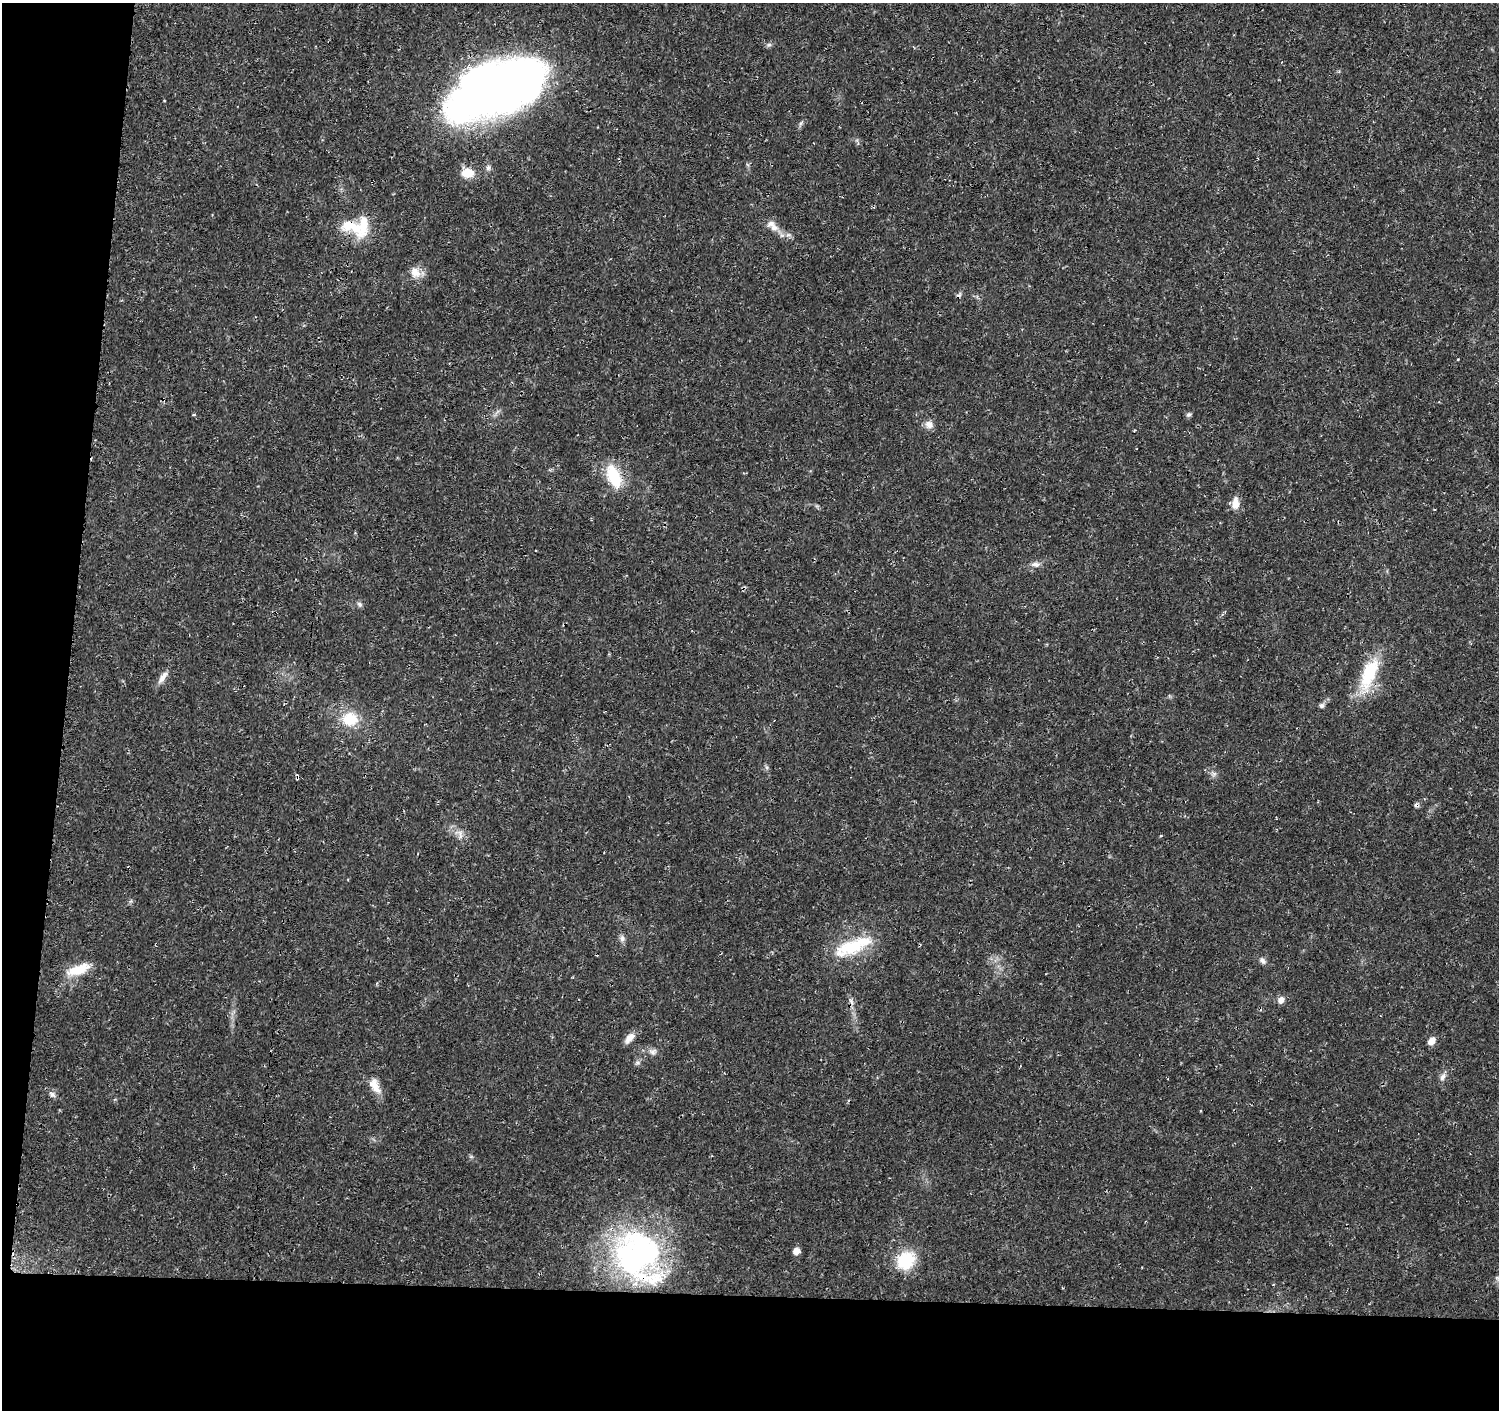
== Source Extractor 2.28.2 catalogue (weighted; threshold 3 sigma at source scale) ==
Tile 7 of 3 x 3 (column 1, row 3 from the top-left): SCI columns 3-1499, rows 230-1637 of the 4502 x 4733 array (HDU 1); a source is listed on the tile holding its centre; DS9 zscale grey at full resolution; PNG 1501 x 1412 px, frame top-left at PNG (2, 3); no overlay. Shown black and unused: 12% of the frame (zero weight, under 3 of 4 exposures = <1% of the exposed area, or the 3 px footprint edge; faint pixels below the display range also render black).
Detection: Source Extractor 2.28.2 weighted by HDU 2 'WHT'; one run over the whole footprint, this tile lists its part. Background 0.025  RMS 0.0028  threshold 0.0125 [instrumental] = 3 sigma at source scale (4.5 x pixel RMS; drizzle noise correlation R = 1.50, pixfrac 1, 0.0396/0.0396 arcsec/px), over >= 5 px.
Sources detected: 42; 1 inside a brighter object's white glare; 3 cosmic-ray / hot-pixel residue — not listed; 2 inside a brighter listed object's ellipse — not listed separately; the other 36 listed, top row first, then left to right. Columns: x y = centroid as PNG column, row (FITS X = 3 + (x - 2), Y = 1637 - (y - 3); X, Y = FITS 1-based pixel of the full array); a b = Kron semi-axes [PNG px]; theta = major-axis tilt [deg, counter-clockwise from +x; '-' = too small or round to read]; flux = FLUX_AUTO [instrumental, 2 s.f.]
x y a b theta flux
769 45 7 4 1 0.55
496 89 91 45 21 230
488 168 8 6 75 0.77
468 173 16 11 1 4.1
363 226 35 13 81 7.3
774 228 12 9 -35 2
415 272 16 13 -60 3.1
194 415 4 3 - 0.28
1188 415 7 6 - 0.63
929 425 11 9 -36 1.8
614 476 33 16 -66 10
1235 503 14 8 87 2.9
1035 564 13 7 1 1.4
360 604 8 6 -42 0.66
1369 674 48 18 69 15
163 677 20 7 57 2
1322 705 7 6 - 0.73
350 719 20 17 -4 8.3
1214 774 8 6 45 0.81
459 833 16 6 -7 1.7
622 938 9 7 -84 1
851 947 45 20 19 14
1263 960 11 7 -47 1.1
78 970 33 12 19 6.1
1281 1000 10 8 53 1.5
851 1001 10 5 -65 0.99
629 1038 16 8 48 2.2
1432 1041 10 7 51 1.9
652 1052 12 7 -42 1.3
637 1063 7 6 - 0.7
1443 1077 12 7 66 1.2
375 1086 23 11 -63 3.5
52 1094 9 7 -38 0.97
796 1251 7 6 - 1.9
638 1256 59 50 -58 76
906 1260 24 20 47 10
Overlapping masked pixels (flux is a lower limit): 1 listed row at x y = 638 1256